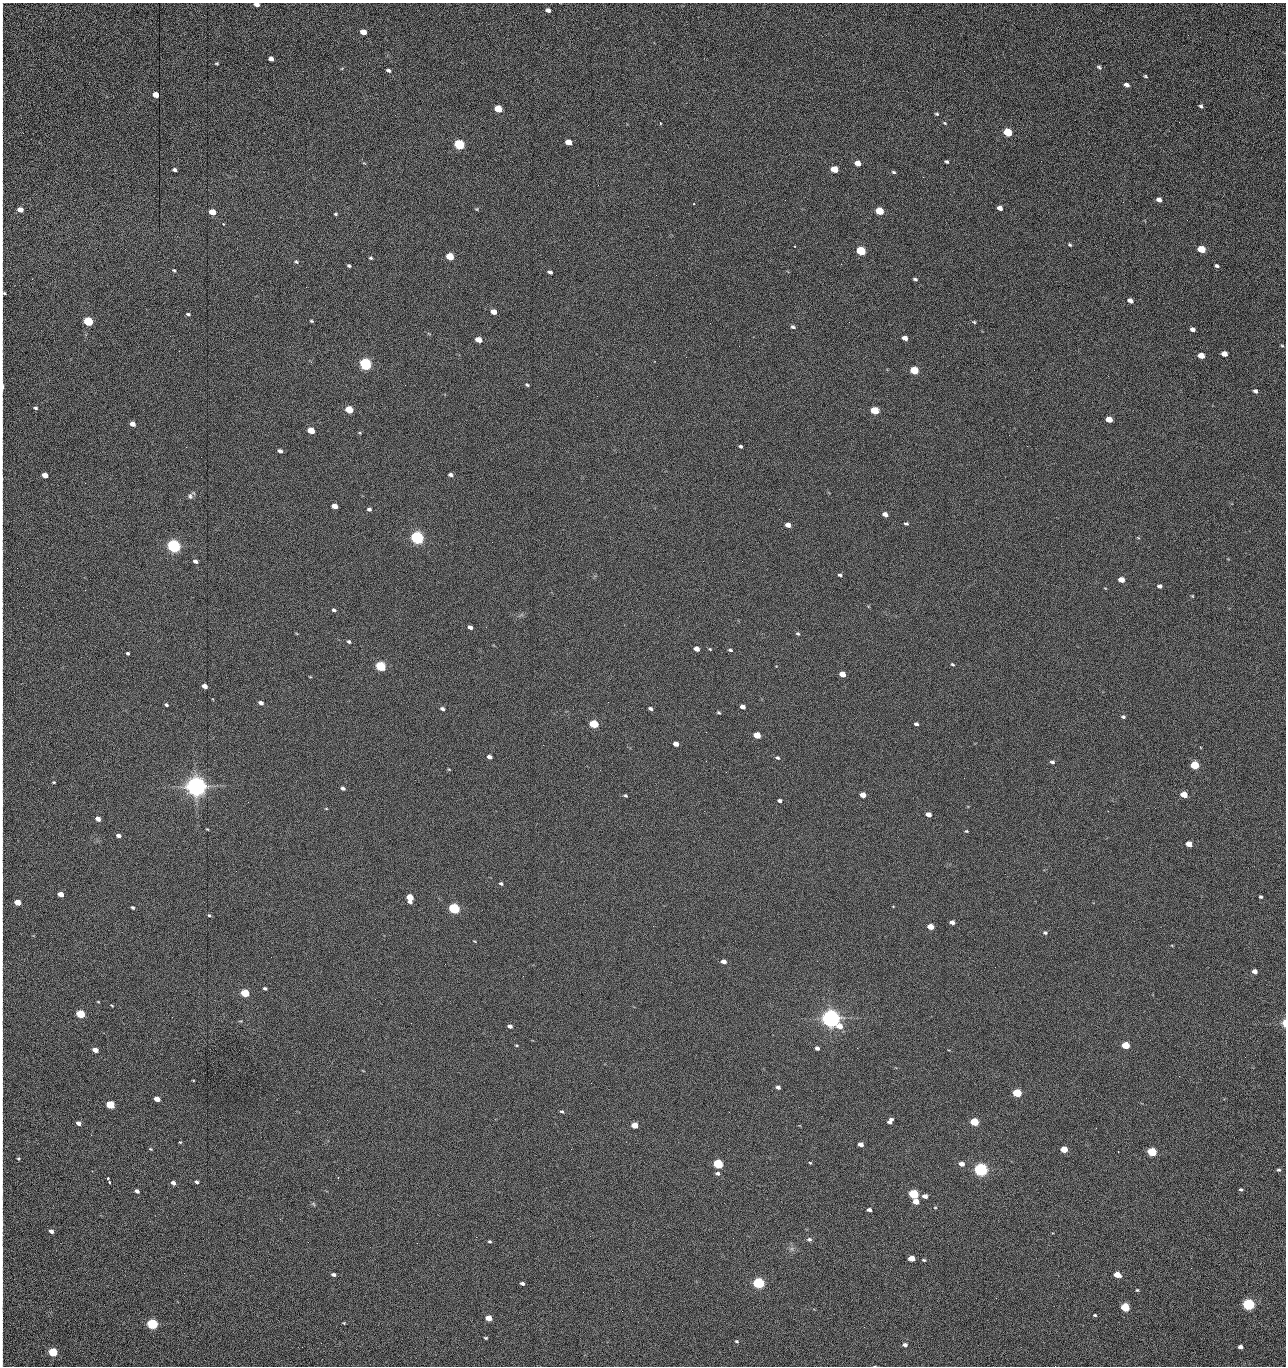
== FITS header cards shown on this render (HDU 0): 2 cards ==
NAXIS1  =                 1284 /fastest changing axis
NAXIS2  =                 1364 /next to fastest changing axis

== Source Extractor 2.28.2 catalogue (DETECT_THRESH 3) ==
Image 1284 x 1364 px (HDU 0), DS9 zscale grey, 1 PNG px = 1 image px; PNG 1288 x 1368 px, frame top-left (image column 1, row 1364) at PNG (2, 3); no overlay
Background 173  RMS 16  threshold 47.3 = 3 sigma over >= 5 px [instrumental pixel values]
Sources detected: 268; all 268 listed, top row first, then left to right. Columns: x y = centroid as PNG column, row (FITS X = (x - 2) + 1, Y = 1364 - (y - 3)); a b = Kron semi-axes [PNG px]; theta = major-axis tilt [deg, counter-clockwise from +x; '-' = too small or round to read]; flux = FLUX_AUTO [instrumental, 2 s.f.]
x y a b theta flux
256 4 5 3 - 6.6e+03
2 10 9 2 90 1.9e+03
548 10 5 4 - 4.2e+03
363 32 5 4 - 1.3e+04
1188 35 2 2 - 8.1e+02
2 51 25 2 90 5.0e+03
271 59 5 4 - 5.2e+03
217 63 5 3 - 1.1e+03
1099 67 6 4 -45 1.9e+03
388 70 5 3 - 2.6e+03
1145 76 5 4 - 1.3e+03
1127 85 5 4 - 4.7e+03
156 95 5 4 - 1.4e+04
2 105 25 2 90 5.4e+03
1201 106 4 4 - 2.1e+03
498 109 5 4 - 4.2e+04
937 114 4 3 - 1.4e+03
1179 122 3 2 - 7.6e+02
660 123 3 2 - 7.6e+02
945 123 5 4 - 1.2e+03
1008 132 6 4 -26 6.0e+04
568 142 5 4 - 1.5e+04
459 145 6 5 - 1.6e+05
2 149 11 2 90 2.3e+03
1041 161 2 2 - 1.2e+03
946 162 4 3 - 1.8e+03
858 163 5 4 - 1.2e+04
834 169 6 4 -22 2.8e+04
174 170 4 3 - 2.5e+03
894 172 6 4 -27 1.6e+03
923 177 2 2 - 1.2e+04
2 191 17 2 -89 3.0e+03
785 200 2 2 - 4.2e+02
1159 200 5 4 - 6.2e+03
1123 202 2 2 - 5.9e+02
694 204 3 2 - 8.4e+02
1000 208 5 4 - 5.6e+03
477 209 5 4 - 1.2e+03
20 210 5 4 - 1.0e+04
879 211 5 4 - 5.1e+04
212 212 5 4 - 2.0e+04
336 214 4 3 - 1.3e+03
223 224 3 2 - 1.3e+03
1070 245 4 3 - 1.4e+03
794 246 2 2 - 1.1e+03
1202 249 5 4 - 4.3e+04
861 251 6 4 -23 1.0e+05
450 256 5 4 - 4.0e+04
371 258 4 3 - 1.5e+03
2 259 8 2 90 1.4e+03
296 262 6 4 -47 1.7e+03
841 264 2 2 - 1.8e+04
349 266 4 3 - 1.6e+03
1217 266 4 3 - 2.1e+03
174 270 5 4 - 1.4e+03
550 272 4 3 - 2.7e+03
656 275 2 2 - 6.2e+02
915 279 5 3 - 1.8e+03
306 287 2 2 - 5.4e+02
3 293 9 6 -89 2.1e+03
1130 301 5 4 - 7.4e+03
494 312 5 4 - 9.6e+03
188 314 5 4 - 1.7e+03
88 321 5 4 - 1.0e+05
311 321 5 3 - 1.3e+03
849 322 2 2 - 5.3e+02
974 322 5 4 - 1.3e+03
710 323 2 2 - 2.2e+03
793 327 5 4 - 2.4e+03
1193 329 5 4 - 4.0e+03
905 338 5 4 - 7.7e+03
478 340 5 4 - 1.6e+04
1282 346 5 3 - 1.0e+03
1224 354 5 4 - 1.0e+04
1201 356 5 4 - 1.6e+04
366 364 6 5 - 3.0e+05
914 370 5 4 - 5.7e+04
527 385 5 3 - 1.5e+03
2 386 11 2 -89 6.1e+03
1256 391 5 3 - 3.8e+03
35 408 5 4 - 1.9e+03
349 410 5 4 - 3.7e+04
875 411 5 4 - 5.9e+04
1109 419 5 4 - 1.9e+04
132 424 5 4 - 8.2e+03
311 430 5 4 - 2.9e+04
2 433 20 2 90 3.9e+03
360 433 5 3 - 9.4e+02
1009 435 2 2 - 2.3e+03
740 446 4 3 - 1.6e+03
186 447 2 2 - 2.2e+03
280 451 5 4 - 3.7e+03
45 475 5 4 - 1.2e+04
450 475 5 4 - 2.7e+03
85 483 2 2 - 6.1e+02
190 496 10 6 80 3.0e+03
334 506 5 4 - 1.0e+04
369 509 5 4 - 2.5e+03
2 513 10 2 90 1.6e+03
885 514 5 4 - 6.1e+03
906 524 5 3 - 1.8e+03
788 525 5 4 - 8.7e+03
2 537 8 2 90 1.2e+03
417 538 6 5 - 5.0e+05
492 542 2 2 - 1.6e+03
174 546 6 5 - 5.3e+05
2 553 11 2 90 2.0e+03
195 561 5 4 - 3.7e+03
742 561 2 2 - 4.4e+02
840 575 5 4 - 1.9e+03
1121 580 5 4 - 1.3e+04
1160 586 4 4 - 3.8e+03
1192 596 3 3 - 9.7e+02
334 610 5 4 - 2.0e+03
470 627 5 4 - 4.2e+03
798 634 5 4 - 1.7e+03
349 641 4 4 - 2.0e+03
696 649 5 4 - 1.0e+04
710 649 5 3 - 9.5e+02
730 650 5 3 - 1.7e+03
128 653 3 3 - 1.7e+03
952 664 6 4 -29 1.3e+03
381 666 5 4 - 1.6e+05
842 674 5 4 - 1.4e+04
205 686 5 4 - 7.3e+03
261 703 5 4 - 4.3e+03
2 705 28 2 90 4.8e+03
166 705 4 3 - 1.7e+03
743 707 5 4 - 6.0e+03
650 708 4 3 - 2.4e+03
442 709 5 3 - 2.5e+03
719 713 5 3 - 1.2e+03
1123 717 5 4 - 1.9e+03
594 724 5 4 - 7.1e+04
916 724 4 3 - 2.5e+03
706 732 2 2 - 4.6e+02
757 735 5 4 - 2.7e+04
676 744 5 4 - 7.6e+03
543 745 2 2 - 2.1e+03
489 757 5 4 - 4.3e+03
778 758 5 4 - 1.8e+03
706 761 2 2 - 8.2e+02
1052 762 5 4 - 2.3e+03
1195 765 5 4 - 7.6e+04
449 769 5 3 - 8.8e+02
726 772 2 2 - 1.7e+03
54 782 4 3 - 1.1e+03
196 786 7 6 - 1.5e+06
343 788 5 3 - 2.6e+03
1184 794 5 4 - 2.5e+04
625 795 4 3 - 1.4e+03
863 795 5 4 - 1.1e+04
2 800 23 2 90 3.7e+03
780 801 4 3 - 2.8e+03
326 809 4 3 - 8.1e+02
928 814 5 4 - 8.1e+03
98 819 5 4 - 6.7e+03
2 829 10 2 90 1.9e+03
207 829 4 3 - 8.7e+02
966 831 4 3 - 1.2e+03
118 835 4 3 - 3.8e+03
2 841 15 2 90 2.4e+03
1189 844 5 4 - 1.5e+04
2 878 14 2 90 2.1e+03
501 884 5 4 - 1.9e+03
61 894 5 4 - 1.2e+04
1261 897 3 3 - 1.7e+03
410 898 6 5 - 2.7e+04
17 902 5 4 - 1.7e+04
893 907 3 3 - 9.1e+02
133 908 4 3 - 1.7e+03
454 909 5 4 - 2.4e+05
209 915 4 4 - 1.4e+03
952 922 5 4 - 5.9e+03
930 927 5 4 - 1.9e+04
1045 933 6 5 - 2.2e+03
2 956 15 2 90 2.3e+03
724 962 5 4 - 6.2e+03
1255 971 4 4 - 7.5e+03
523 976 3 2 - 1.3e+03
265 988 4 3 - 1.8e+03
245 993 5 4 - 6.1e+04
98 1002 4 3 - 7.9e+02
112 1006 3 2 - 9.2e+02
80 1014 5 4 - 7.7e+04
831 1018 7 6 - 1.2e+06
411 1023 2 2 - 3.6e+03
1284 1023 7 4 89 6.6e+03
510 1026 5 4 - 4.2e+03
516 1045 4 3 - 9.3e+02
1126 1045 5 4 - 4.9e+04
817 1048 4 4 - 3.7e+03
857 1048 3 2 - 1.0e+03
95 1050 5 4 - 1.1e+04
1245 1057 2 2 - 1.2e+03
1179 1076 2 2 - 1.8e+03
193 1080 3 2 - 7.4e+02
778 1087 4 4 - 3.6e+03
2 1092 21 2 90 3.8e+03
1017 1093 5 4 - 8.8e+04
157 1099 5 4 - 1.2e+04
110 1105 5 4 - 6.6e+04
562 1111 4 4 - 1.8e+03
729 1112 2 2 - 6.7e+02
2 1117 9 2 90 1.5e+03
890 1121 7 4 49 4.8e+03
974 1122 5 4 - 7.3e+04
78 1123 4 3 - 5.2e+03
635 1125 5 4 - 2.1e+04
91 1135 2 2 - 1.8e+03
2 1138 11 2 90 2.1e+03
180 1142 4 3 - 1.0e+03
861 1144 5 4 - 7.2e+03
150 1149 5 4 - 1.2e+03
571 1149 2 2 - 7.4e+02
1064 1149 5 4 - 3.2e+04
1152 1152 5 4 - 9.9e+04
18 1158 4 4 - 1.3e+03
810 1163 4 4 - 1.0e+03
718 1164 5 4 - 1.4e+05
961 1164 5 4 - 8.0e+03
981 1170 5 5 - 6.1e+05
1278 1170 4 4 - 2.0e+03
717 1173 5 4 - 3.1e+03
108 1178 3 3 - 1.8e+03
109 1182 3 2 - 9.8e+02
196 1182 4 3 - 2.4e+03
173 1183 5 4 - 4.6e+03
1241 1189 4 3 - 1.9e+03
137 1191 5 4 - 3.6e+03
913 1194 5 4 - 1.5e+05
925 1196 5 4 - 6.4e+03
916 1201 5 4 - 1.6e+04
313 1204 6 5 - 1.4e+03
935 1207 5 3 - 9.2e+02
869 1210 5 3 - 4.4e+03
280 1219 3 2 - 1.6e+03
2 1221 28 2 -89 4.7e+03
51 1231 5 4 - 4.6e+03
476 1237 2 2 - 6.0e+03
809 1239 7 5 -8 2.4e+03
490 1241 4 4 - 1.6e+03
308 1242 2 2 - 1.3e+03
417 1243 2 2 - 3.7e+03
911 1258 5 4 - 1.9e+04
924 1260 5 4 - 1.4e+03
333 1275 4 3 - 2.9e+03
1117 1275 5 4 - 2.6e+04
522 1283 4 3 - 3.1e+03
758 1283 5 4 - 3.0e+05
1137 1290 4 3 - 1.2e+03
996 1298 2 2 - 2.0e+03
2 1299 21 2 90 4.4e+03
1248 1304 5 4 - 3.6e+05
1125 1307 5 4 - 7.9e+04
622 1311 2 2 - 4.3e+02
1095 1315 5 4 - 1.4e+03
489 1318 5 4 - 1.8e+04
344 1323 3 3 - 9.0e+02
152 1324 5 4 - 2.4e+05
2 1325 11 2 90 2.2e+03
486 1338 4 3 - 1.3e+03
736 1341 5 4 - 1.3e+03
321 1343 3 2 - 1.0e+03
905 1345 4 3 - 4.2e+03
1240 1347 4 4 - 5.4e+03
53 1352 5 4 - 9.3e+04
1055 1366 2 2 - 1.3e+03
At the frame edge (FLAGS 8, measured only in part): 27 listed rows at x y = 256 4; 2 10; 2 51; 2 105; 2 149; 2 191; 2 259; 3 293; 2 386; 2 433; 2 513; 2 537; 2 553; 2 705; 2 800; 2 829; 2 841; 2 878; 2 956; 1284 1023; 2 1092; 2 1117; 2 1138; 2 1221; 2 1299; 2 1325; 1055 1366

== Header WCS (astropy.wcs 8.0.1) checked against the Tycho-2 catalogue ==
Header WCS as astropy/WCSLIB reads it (CRVAL/CRPIX/CD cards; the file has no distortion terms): RA---TAN/DEC--TAN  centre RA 15:41:42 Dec +51:58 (235.43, +51.97 deg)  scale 1.26 arcsec/px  FOV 26.9' x 28.5'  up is +93 deg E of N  parity flipped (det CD > 0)
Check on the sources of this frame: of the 60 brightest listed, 11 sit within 2.0 arcsec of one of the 12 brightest Tycho-2 stars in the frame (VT <= 12.29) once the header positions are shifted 0.60 arcsec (0.43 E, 0.42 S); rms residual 1.03 arcsec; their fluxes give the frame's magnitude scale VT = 25.23 - 2.5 log10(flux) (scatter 0.20 mag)
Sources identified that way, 11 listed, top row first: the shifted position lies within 2.0 arcsec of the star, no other Tycho-2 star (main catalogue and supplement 1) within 4.0 arcsec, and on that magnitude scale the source's flux lands within +1.5 / -3 mag of the star's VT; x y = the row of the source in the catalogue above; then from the Tycho-2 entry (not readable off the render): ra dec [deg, ICRS J2000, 3 dp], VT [Tycho-2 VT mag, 2 dp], TYC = Tycho-2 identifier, HIP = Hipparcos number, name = IAU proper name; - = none
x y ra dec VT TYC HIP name
366 364 235.614 +52.064 11.61 3489-1132-1 - -
417 538 235.514 +52.049 11.19 3489-1407-1 - -
174 546 235.515 +52.133 11.12 3489-1380-1 - -
196 786 235.378 +52.130 9.31 3489-1322-1 76850 -
454 909 235.303 +52.042 11.52 3489-958-1 - -
831 1018 235.232 +51.912 9.59 3489-824-1 - -
981 1170 235.143 +51.862 10.97 3489-1016-1 - -
913 1194 235.131 +51.886 12.29 3489-908-1 - -
758 1283 235.084 +51.941 11.45 3489-1346-1 - -
1248 1304 235.062 +51.771 11.53 3489-1453-1 - -
152 1324 235.075 +52.152 11.74 3489-912-1 - -